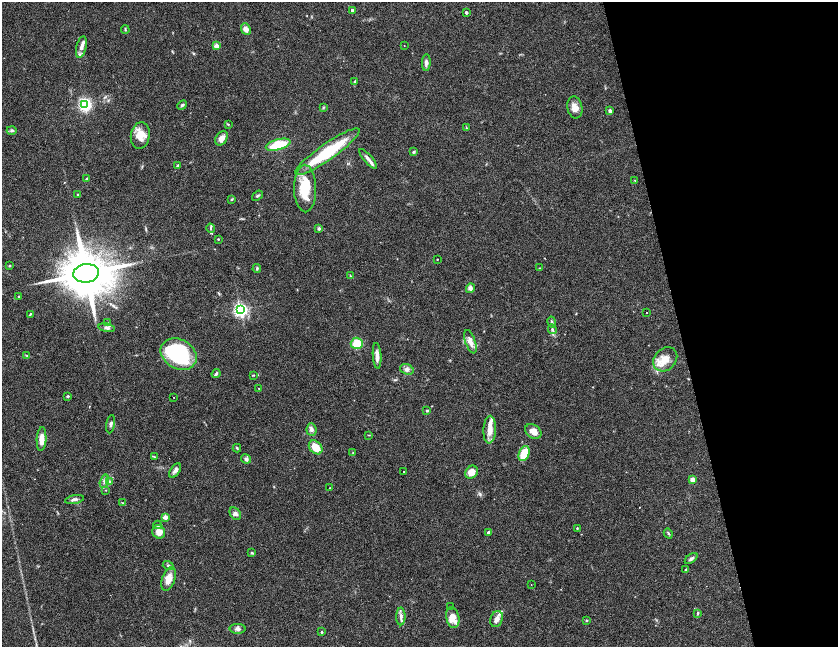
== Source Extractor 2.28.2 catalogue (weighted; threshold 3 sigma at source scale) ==
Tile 12 of 4 x 4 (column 4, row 3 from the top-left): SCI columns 5020-6691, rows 1857-3145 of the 6691 x 6175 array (HDU 1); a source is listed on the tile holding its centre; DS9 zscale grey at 2 x 2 block average (1 PNG px = mean of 2 x 2 image px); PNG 840 x 649 px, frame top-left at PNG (2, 2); each listed source drawn as its Kron ellipse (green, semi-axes under 4 px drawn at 4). Shown black and unused: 19% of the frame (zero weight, under 2 of 6 exposures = <1% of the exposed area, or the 3 px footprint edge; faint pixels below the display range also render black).
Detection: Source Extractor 2.28.2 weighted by HDU 2 'WHT'; one run over the whole footprint, this tile lists its part. Background 0.104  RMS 0.005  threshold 0.0205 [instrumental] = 3 sigma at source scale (4.09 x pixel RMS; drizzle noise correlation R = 1.36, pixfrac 0.8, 0.05/0.05 arcsec/px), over >= 5 px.
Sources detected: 113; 9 inside a brighter listed object's ellipse — not listed separately; the other 104 listed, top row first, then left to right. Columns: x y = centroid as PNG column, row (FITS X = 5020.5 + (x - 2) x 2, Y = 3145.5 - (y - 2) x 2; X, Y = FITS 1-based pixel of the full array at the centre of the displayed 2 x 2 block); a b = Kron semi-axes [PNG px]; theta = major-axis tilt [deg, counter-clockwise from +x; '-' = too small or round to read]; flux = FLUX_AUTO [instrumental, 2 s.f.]
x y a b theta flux
352 10 2 2 - 5.1
466 12 2 2 - 5.4
246 29 6 4 -66 5.5
125 30 4 2 - 0.95
216 46 2 2 - 14
404 46 2 2 - 0.35
81 47 11 5 76 6.8
426 63 8 3 88 3.8
354 82 3 3 - 1.1
85 105 4 4 - 160
182 105 5 3 - 2
323 107 3 2 - 0.76
575 108 11 7 -80 8.1
610 111 2 2 - 5.8
228 124 3 2 - 0.8
466 128 3 2 - 0.67
12 130 5 4 - 1.8
140 135 13 9 82 15
221 138 8 5 58 6.6
278 145 12 5 15 31
327 152 39 8 35 59
414 152 4 3 - 1.2
368 159 12 3 -49 4.4
178 166 4 3 - 1.8
87 179 3 3 - 1.7
635 180 3 2 - 0.72
305 188 24 11 -89 35
78 195 3 3 - 1.2
258 196 6 2 37 1.4
231 199 4 3 - 0.96
211 228 4 3 - 1.6
319 229 4 3 - 2.1
218 239 3 3 - 0.81
437 259 2 2 - 0.57
10 265 3 3 - 0.85
257 268 4 3 - 1.3
539 268 2 2 - 0.57
86 273 13 9 8 7900
350 276 3 2 - 0.95
470 288 5 4 - 4.2
19 297 2 2 - 1
240 310 4 3 - 300
646 312 2 2 - 0.44
30 314 4 2 - 0.99
552 322 6 4 -79 2.3
107 323 3 2 - 0.79
106 328 8 4 -10 3.3
552 329 5 3 - 2.1
470 342 12 5 -72 7.3
357 343 6 5 - 21
179 354 19 14 -31 110
27 356 3 3 - 0.97
377 356 13 4 -86 5.8
665 359 13 10 45 13
407 369 7 5 -19 3.3
216 374 5 3 - 1.9
253 375 3 2 - 0.72
259 389 2 2 - 0.52
68 396 3 3 - 1.2
174 397 2 2 - 0.53
427 411 3 3 - 1.1
111 424 9 3 82 2.3
311 430 6 5 - 3.6
490 430 14 6 88 11
533 431 9 6 -37 8.1
369 435 3 2 - 0.61
41 439 12 5 87 10
316 447 8 5 -47 18
237 448 4 3 - 1.1
353 453 3 2 - 0.6
524 453 8 5 68 20
154 457 3 2 - 1.1
246 459 5 4 - 2.8
175 470 8 4 58 3.9
404 471 2 2 - 1.3
471 472 7 5 47 12
692 479 2 2 - 15
104 481 7 4 75 3.3
110 482 3 2 - 0.85
330 488 2 2 - 0.52
106 490 3 2 - 0.48
74 499 10 3 11 3.1
122 503 3 2 - 0.63
235 514 7 5 -52 3.9
165 517 2 2 - 16
158 525 4 3 - 1.6
577 528 3 2 - 0.73
159 532 7 6 - 9.2
489 532 3 3 - 3
668 533 5 3 - 1.2
252 553 3 3 - 1.2
691 559 7 3 38 2.7
168 566 5 3 - 1.5
686 570 2 2 - 1.6
168 579 12 6 69 11
531 585 2 2 - 0.32
451 607 2 2 - 0.4
698 613 4 3 - 1.2
401 616 9 4 89 4.4
453 618 10 6 -78 14
497 619 8 6 70 5.7
586 620 3 2 - 0.83
238 629 8 5 -3 3.4
322 632 2 2 - 1.8
Diffuse or blended objects may show on this block-average render without a row.